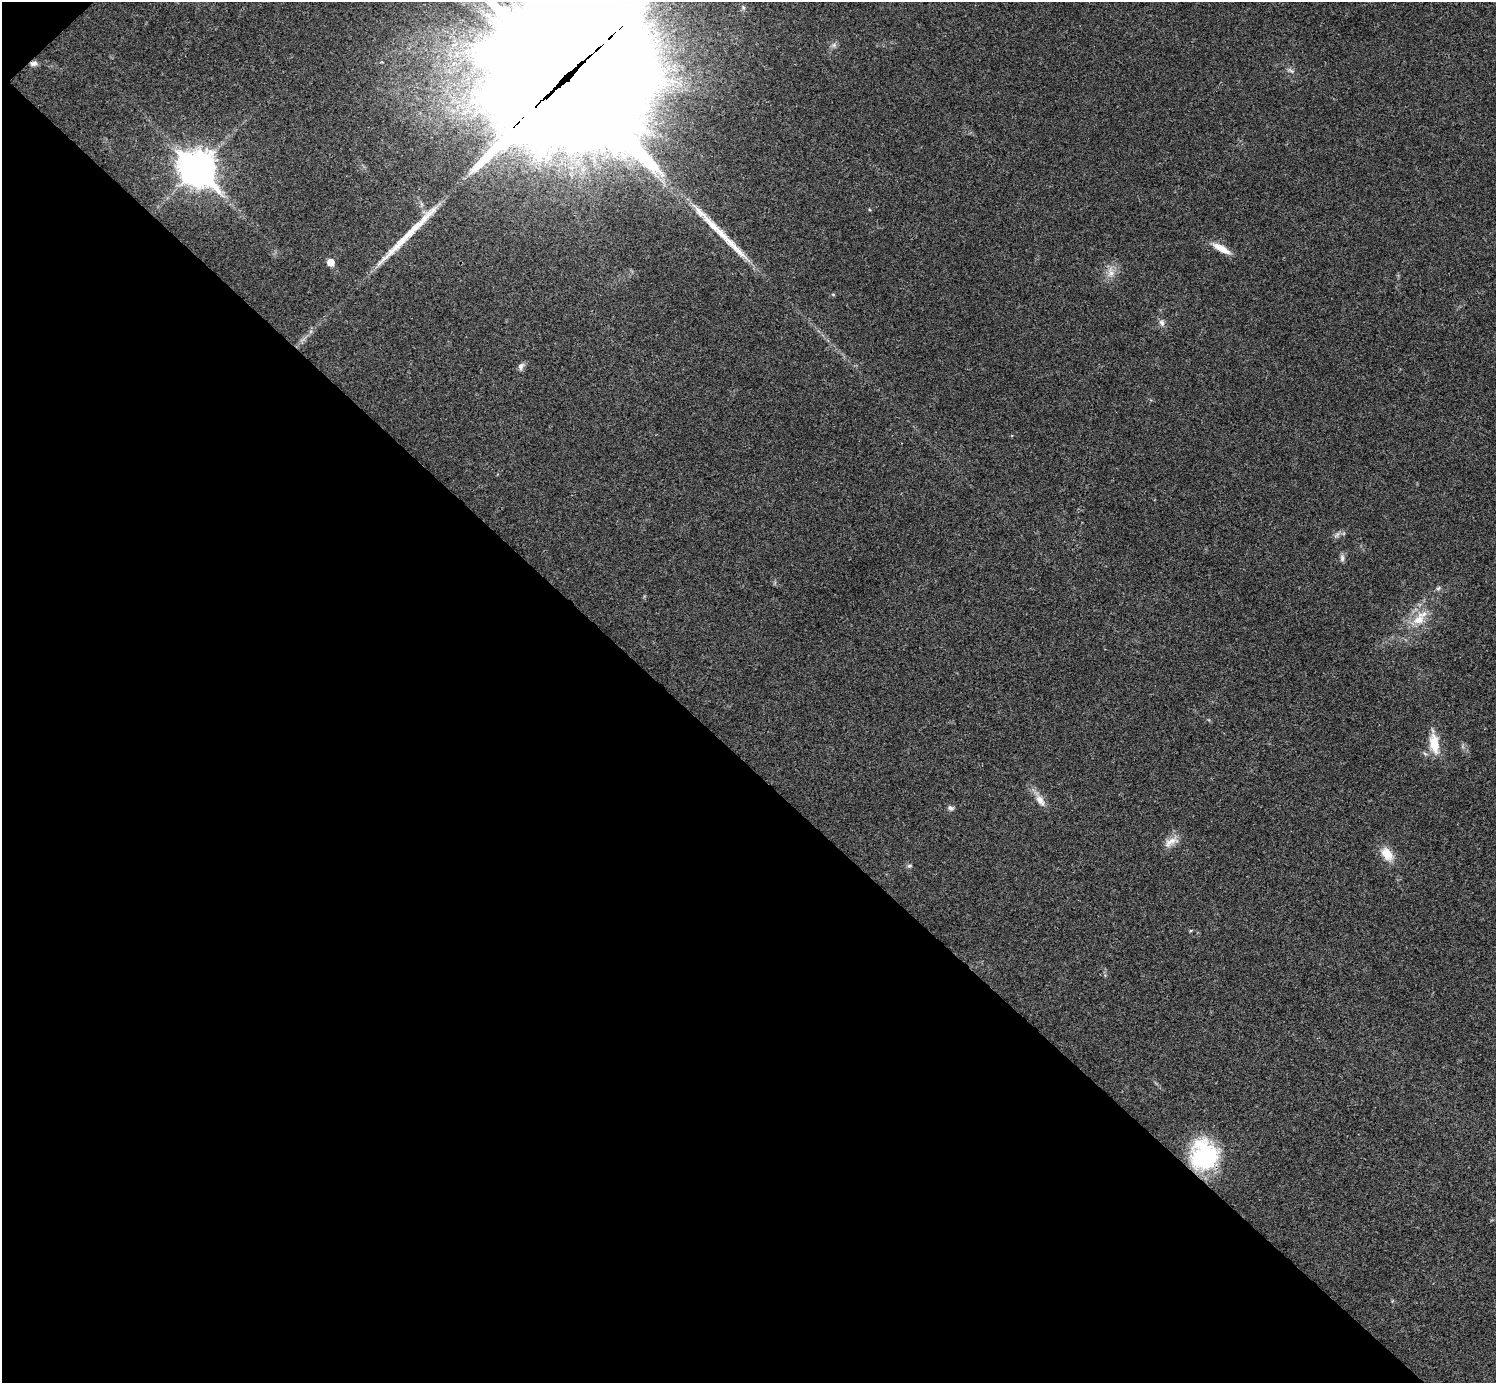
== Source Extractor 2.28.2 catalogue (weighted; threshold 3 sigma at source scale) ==
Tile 9 of 4 x 4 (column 1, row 3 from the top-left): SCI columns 22-1515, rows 1690-3070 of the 5999 x 5999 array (HDU 1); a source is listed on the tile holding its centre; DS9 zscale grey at full resolution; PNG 1498 x 1385 px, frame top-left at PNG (2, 2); no overlay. Shown black and unused: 45% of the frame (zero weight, under 3 of 4 exposures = <1% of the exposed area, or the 3 px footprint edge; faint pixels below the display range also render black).
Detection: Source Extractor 2.28.2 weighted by HDU 2 'WHT'; one run over the whole footprint, this tile lists its part. Background 0.0205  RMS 0.0041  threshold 0.0182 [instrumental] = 3 sigma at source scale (4.5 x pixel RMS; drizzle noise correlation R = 1.50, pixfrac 1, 0.05/0.05 arcsec/px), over >= 5 px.
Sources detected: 23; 2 long thin detections or spike segments (spike, bleed or trail) — not listed; the other 21 listed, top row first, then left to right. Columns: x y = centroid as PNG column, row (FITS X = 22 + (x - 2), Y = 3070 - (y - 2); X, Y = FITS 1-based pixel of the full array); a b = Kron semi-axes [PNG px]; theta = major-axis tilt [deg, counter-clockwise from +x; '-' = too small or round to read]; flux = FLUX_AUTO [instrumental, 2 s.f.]
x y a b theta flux
834 45 6 6 - 1.1
34 63 9 6 5 1.6
1291 71 10 4 -30 0.95
568 77 65 54 35 25000
197 168 14 11 -45 720
1221 248 24 7 -29 5.3
331 262 5 5 - 6.8
1111 273 11 8 -83 2.9
833 294 5 3 - 0.36
1162 323 9 7 -46 1.4
521 366 10 7 80 1.4
1342 558 11 5 -89 1.3
1438 588 7 5 43 0.78
1420 618 27 13 48 8.9
1434 744 24 11 -82 8.5
1040 800 20 9 -56 3.8
950 808 8 6 -46 1.1
1171 842 23 9 30 3.9
1387 854 20 13 -53 6
909 866 8 4 1 0.67
1204 1156 31 28 -78 41
Overlapping masked pixels (flux is a lower limit): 3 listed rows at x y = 34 63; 568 77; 1204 1156
Isophote crosses this tile's border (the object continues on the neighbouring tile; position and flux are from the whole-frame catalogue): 1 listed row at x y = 568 77